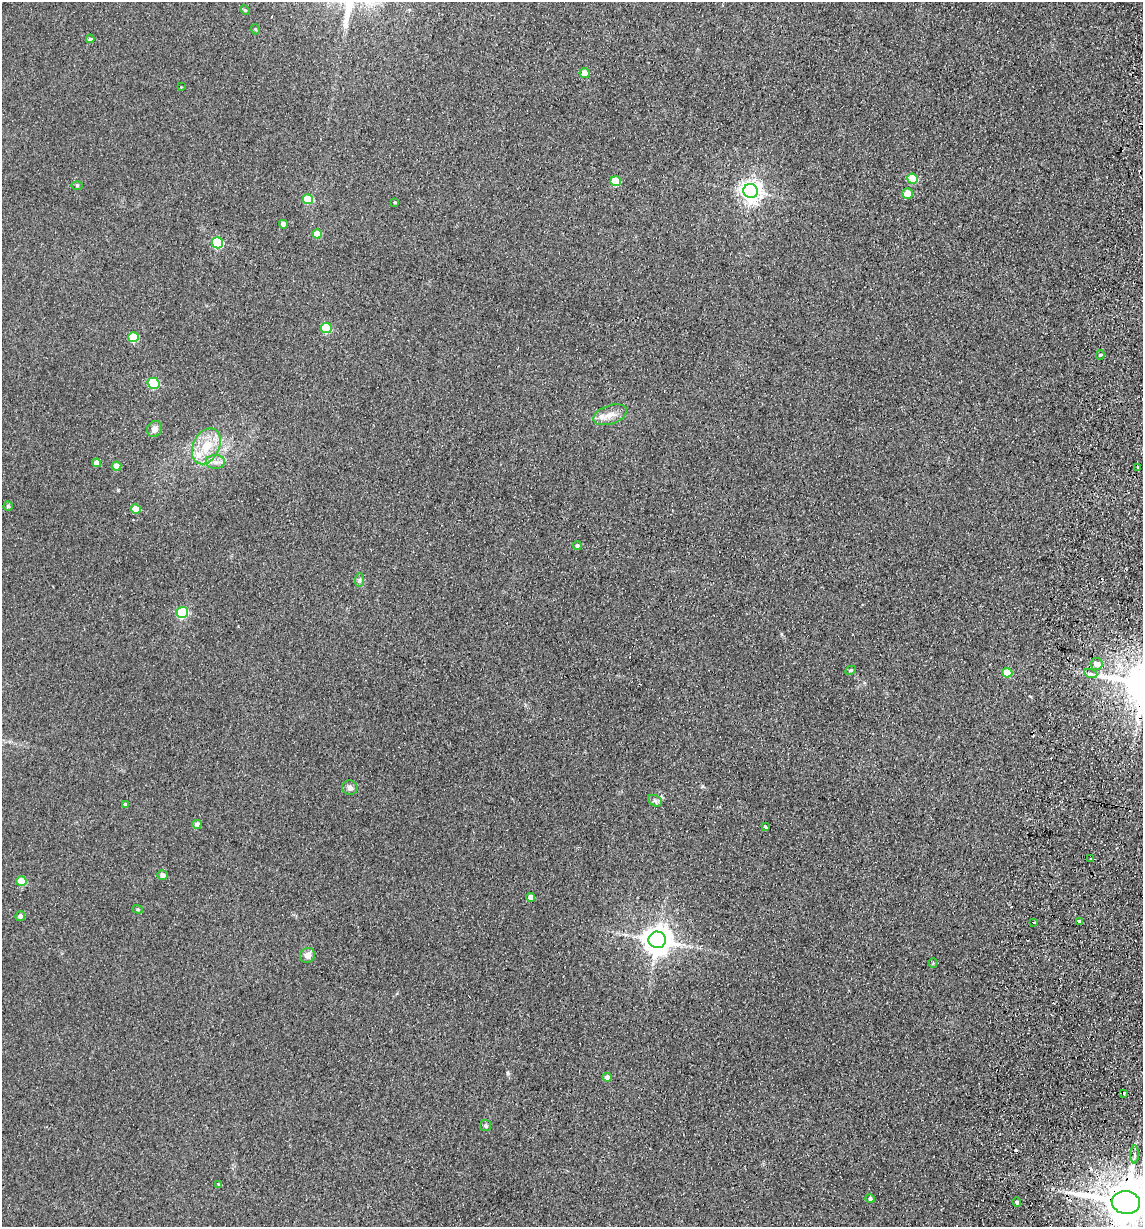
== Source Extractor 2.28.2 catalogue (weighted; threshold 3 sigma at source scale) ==
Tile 10 of 4 x 4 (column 2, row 3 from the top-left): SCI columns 1318-2458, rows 1238-2462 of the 5033 x 4924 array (HDU 1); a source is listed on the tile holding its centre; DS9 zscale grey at full resolution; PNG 1145 x 1229 px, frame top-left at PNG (2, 2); each listed source drawn as its Kron ellipse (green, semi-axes under 4 px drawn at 4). Shown black and unused: <1% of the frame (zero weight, under 2 of 3 exposures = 3% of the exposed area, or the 3 px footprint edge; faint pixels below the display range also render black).
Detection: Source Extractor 2.28.2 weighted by HDU 2 'WHT'; one run over the whole footprint, this tile lists its part. Background 0.132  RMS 0.012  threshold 0.0555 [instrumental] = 3 sigma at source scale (4.5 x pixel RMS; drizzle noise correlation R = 1.50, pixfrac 1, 0.05/0.05 arcsec/px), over >= 5 px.
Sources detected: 66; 6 cosmic-ray / hot-pixel residue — neither listed nor drawn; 1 inside a brighter listed object's ellipse — not listed separately; the other 59 listed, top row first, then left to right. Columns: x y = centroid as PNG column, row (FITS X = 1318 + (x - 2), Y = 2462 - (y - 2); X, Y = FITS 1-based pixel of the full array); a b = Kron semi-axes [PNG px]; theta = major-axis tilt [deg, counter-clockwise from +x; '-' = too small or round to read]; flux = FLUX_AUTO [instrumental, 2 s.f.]
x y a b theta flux
245 10 5 4 - 1.4
255 29 5 3 - 1
90 39 4 3 - 1.8
585 73 5 5 - 16
181 87 3 3 - 0.78
913 179 5 5 - 37
616 181 5 5 - 43
77 185 6 4 1 1.6
751 191 7 7 - 760
907 193 5 5 - 22
308 199 5 5 - 37
395 202 4 3 - 1.2
283 224 4 4 - 8.1
317 234 5 4 - 20
217 243 6 5 - 100
326 328 5 5 - 56
133 337 5 5 - 47
1100 355 5 3 - 2.3
154 383 6 5 - 77
610 415 17 9 18 13
154 429 8 7 - 7.1
206 446 19 13 64 30
215 462 9 7 0 6.7
97 463 4 4 - 9.6
116 466 5 4 - 13
1138 467 3 3 - 3.3
8 506 4 4 - 2.2
136 509 5 4 - 31
577 546 4 4 - 3.3
360 580 7 4 88 2.5
182 612 6 5 - 120
1096 664 6 6 - 9.1
851 670 5 4 - 2
1007 673 5 4 - 29
1091 674 7 4 -19 2.7
350 788 8 7 - 4.8
655 801 7 5 -31 3.1
125 805 4 4 - 2.5
197 824 4 4 - 6.4
765 827 4 3 - 2.6
1091 859 3 3 - 2.2
163 875 5 4 - 5.2
21 881 5 5 - 31
530 897 4 4 - 9.4
138 909 5 4 - 1.5
20 916 5 5 - 3.8
1079 921 3 3 - 5.8
1034 922 3 3 - 2.8
657 940 8 8 - 1600
307 955 8 7 - 6.9
933 963 4 4 - 1.3
607 1077 5 4 - 6.4
1123 1093 3 3 - 7.8
485 1126 5 5 - 2.2
1135 1154 9 4 -90 3.8
219 1185 4 4 - 2.7
870 1199 5 4 - 2.6
1017 1202 5 4 - 2.4
1126 1202 14 11 -9 5900
Overlapping masked pixels (flux is a lower limit): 1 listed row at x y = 1126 1202
Isophote crosses this tile's border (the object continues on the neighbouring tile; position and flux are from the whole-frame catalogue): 1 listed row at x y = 1126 1202